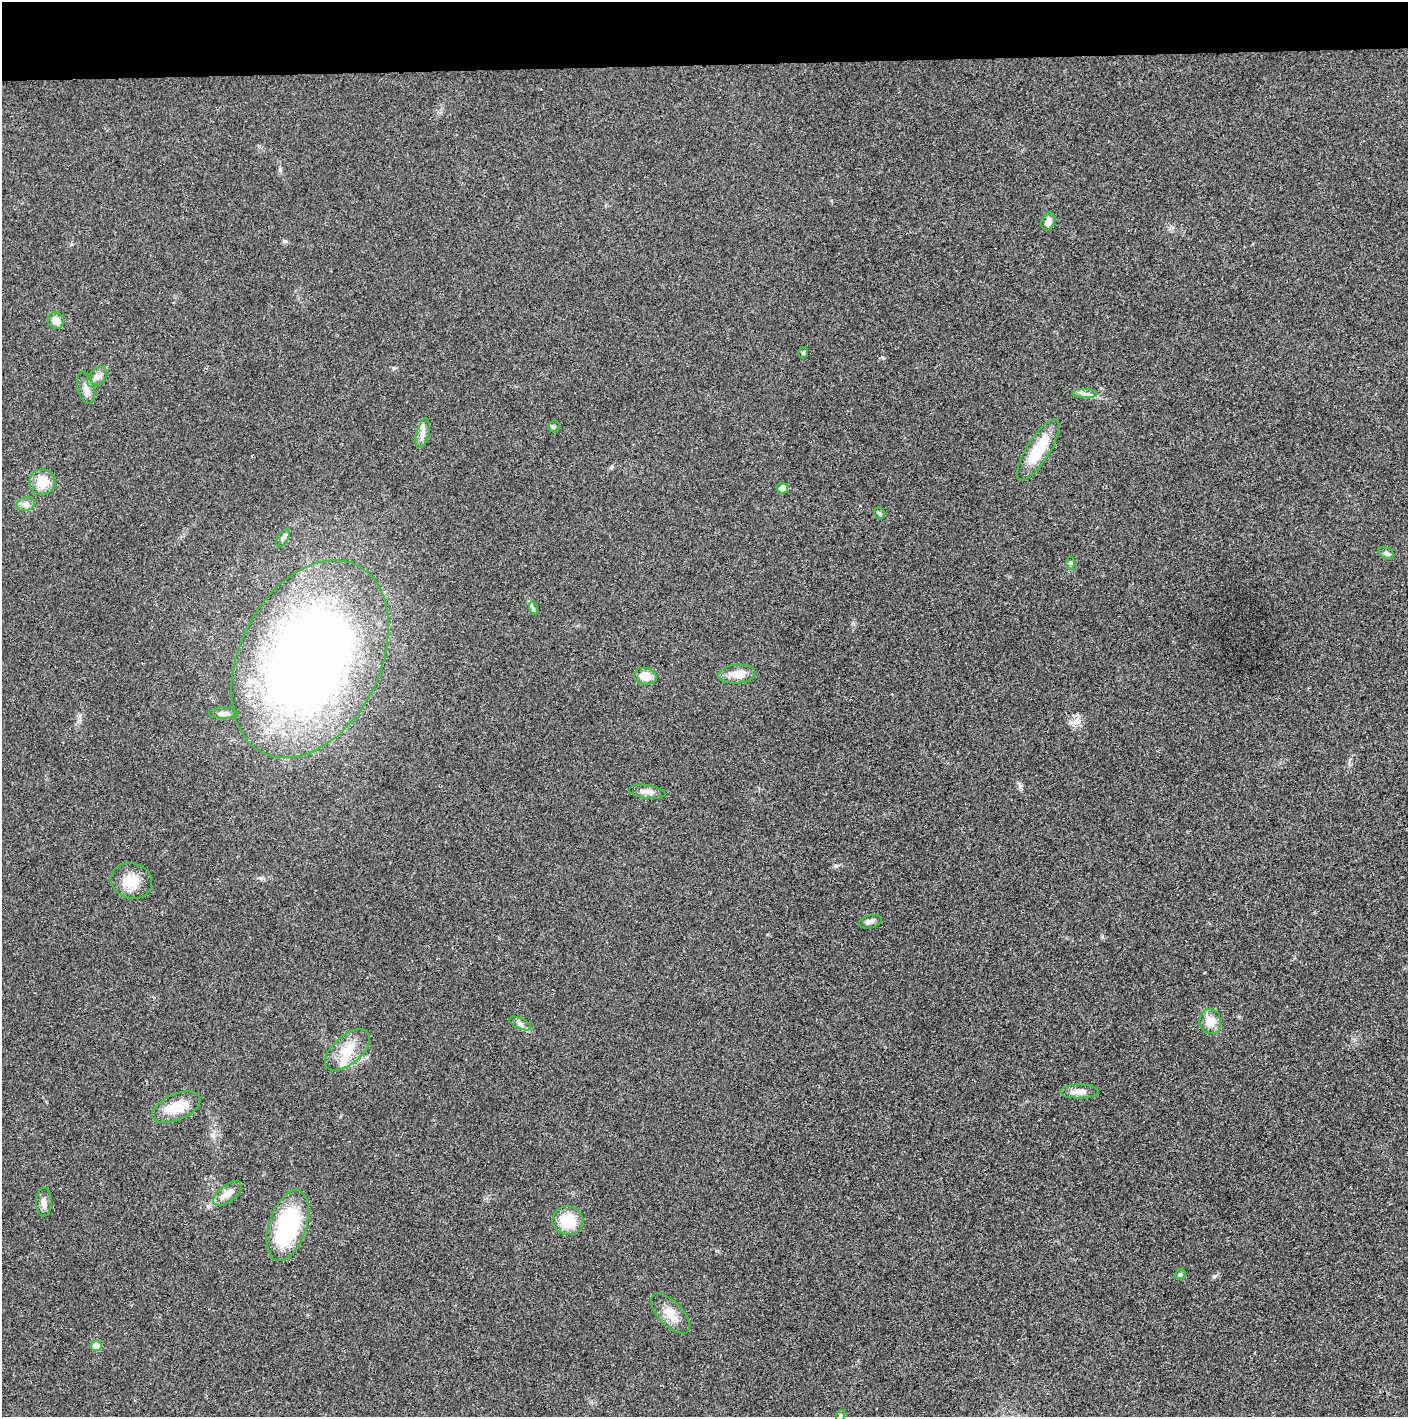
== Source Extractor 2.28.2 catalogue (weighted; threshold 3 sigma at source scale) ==
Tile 2 of 3 x 3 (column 2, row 1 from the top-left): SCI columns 1410-2815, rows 2833-4247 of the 4222 x 4247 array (HDU 1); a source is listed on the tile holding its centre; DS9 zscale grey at full resolution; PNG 1410 x 1419 px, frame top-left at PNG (2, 2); each listed source drawn as its Kron ellipse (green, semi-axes under 4 px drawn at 4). Shown black and unused: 4% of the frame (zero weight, under 3 of 4 exposures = <1% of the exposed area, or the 3 px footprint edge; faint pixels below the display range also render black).
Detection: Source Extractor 2.28.2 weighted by HDU 2 'WHT'; one run over the whole footprint, this tile lists its part. Background 0.0191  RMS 0.0041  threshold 0.0184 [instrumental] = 3 sigma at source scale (4.5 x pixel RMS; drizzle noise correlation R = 1.50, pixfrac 1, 0.05/0.05 arcsec/px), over >= 5 px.
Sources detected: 39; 2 inside a brighter listed object's ellipse — not listed separately; the other 37 listed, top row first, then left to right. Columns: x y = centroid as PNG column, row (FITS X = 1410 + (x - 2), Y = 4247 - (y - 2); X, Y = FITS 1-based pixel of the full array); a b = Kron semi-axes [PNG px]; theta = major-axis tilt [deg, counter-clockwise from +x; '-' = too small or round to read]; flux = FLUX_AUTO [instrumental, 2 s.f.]
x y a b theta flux
1048 221 9 6 76 2.5
56 321 8 8 - 3.3
803 353 6 4 76 0.71
97 377 12 7 47 2.2
86 388 17 8 -76 3.1
1085 394 12 4 -1 1.7
554 427 6 5 - 0.68
423 433 15 6 76 2.4
1038 450 35 11 58 16
42 482 13 13 - 7.6
782 488 5 5 - 4.2
26 504 9 7 15 1.7
879 513 6 5 - 0.69
283 538 10 5 59 1.1
1386 553 8 5 -33 1.1
1071 563 6 4 90 0.69
533 608 7 4 -73 0.73
310 659 105 70 63 420
737 674 18 9 5 5.9
645 676 11 8 -11 4.5
223 713 14 5 -1 1.7
647 792 18 6 -8 2.6
131 881 21 17 -16 8.3
870 922 12 6 14 1.5
1210 1021 13 10 -79 5.6
520 1024 12 5 -25 1.4
347 1050 27 14 41 9.4
1079 1092 19 7 1 3
176 1107 26 13 23 9.5
227 1194 17 8 39 3.9
44 1202 14 8 90 2.2
568 1221 15 14 - 12
288 1225 36 18 72 49
1180 1274 5 4 - 0.54
670 1314 25 12 -47 6.1
96 1346 5 5 - 6.1
840 1416 6 3 72 0.47
Overlapping masked pixels (flux is a lower limit): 1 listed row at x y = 310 659
Isophote crosses this tile's border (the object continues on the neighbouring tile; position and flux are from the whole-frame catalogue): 1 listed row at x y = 840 1416
Unlisted compact peaks at least as high as the median listed source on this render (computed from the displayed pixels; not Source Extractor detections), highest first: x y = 836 866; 285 241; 1214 1277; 261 878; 280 169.